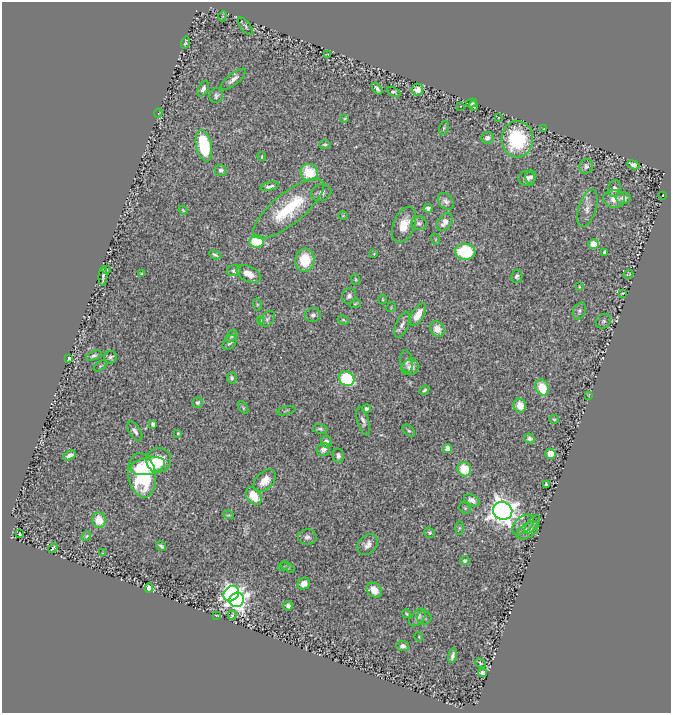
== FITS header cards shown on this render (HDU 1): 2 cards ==
NAXIS1  =                  669
NAXIS2  =                  711

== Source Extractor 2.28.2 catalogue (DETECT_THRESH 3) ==
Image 669 x 711 px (HDU 1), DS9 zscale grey, 1 PNG px = 1 image px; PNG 673 x 715 px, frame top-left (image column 1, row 711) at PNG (2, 2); each listed source drawn as its Kron ellipse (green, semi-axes under 4 px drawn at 4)
Background 0.544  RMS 0.024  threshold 0.0725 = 3 sigma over >= 5 px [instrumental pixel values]
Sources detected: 151; all 151 listed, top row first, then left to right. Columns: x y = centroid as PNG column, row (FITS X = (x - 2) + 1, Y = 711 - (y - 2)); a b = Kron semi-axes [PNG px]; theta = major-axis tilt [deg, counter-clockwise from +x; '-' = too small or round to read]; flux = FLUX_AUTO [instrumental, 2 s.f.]
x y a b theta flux
223 16 5 3 - 1.2
245 26 10 5 -53 2.9
185 43 6 2 72 2.3
328 54 4 2 - 1.1
233 79 15 5 39 9.8
203 89 8 5 63 6.4
377 89 6 3 -53 4.1
417 89 6 6 - 8.5
393 92 7 4 -26 3.2
216 95 7 6 - 4.1
471 103 5 2 - 2.4
461 106 3 2 - 0.99
474 106 5 3 - 3.5
158 113 4 4 - 2
345 118 3 3 - 1.7
498 118 3 3 - 1.3
444 128 7 4 69 2.6
544 129 3 2 - 1.5
487 138 6 5 - 6.7
517 139 18 15 88 140
325 144 5 4 - 2.8
204 146 16 7 -78 100
262 157 4 2 - 1.4
633 165 6 4 -22 6.2
586 166 7 6 - 7
221 170 6 5 - 4.5
309 173 9 8 - 53
531 177 7 5 89 4.6
527 178 8 7 - 8.2
270 186 9 3 14 4.7
614 188 8 6 75 6.9
321 193 10 8 19 7
663 195 2 2 - 1
623 198 7 6 - 8
614 199 11 9 -2 17
446 201 9 7 -50 6.4
428 208 4 4 - 5.5
587 208 19 9 72 14
289 209 44 15 39 110
183 210 4 3 - 1.7
343 216 4 3 - 1.3
445 222 9 6 54 14
419 223 8 7 - 5.6
404 225 19 10 69 28
435 239 6 3 -72 1.8
256 241 7 6 - 71
594 244 5 5 - 32
465 252 10 8 -5 100
605 253 4 4 - 7.9
374 254 4 3 - 1
215 255 6 3 -25 3.1
305 260 11 9 83 51
107 270 3 2 - 1.1
234 270 7 5 6 5
142 274 3 2 - 1.4
248 274 13 7 -25 19
628 274 5 2 - 1.7
103 276 10 2 85 4.9
517 276 6 5 - 5
356 279 5 3 - 1.8
579 287 3 2 - 1.4
622 293 3 2 - 2.3
349 296 8 6 62 6
383 299 5 3 - 1.5
257 304 6 4 -79 2.2
355 304 6 4 17 2
391 307 5 3 - 1.5
579 311 9 6 65 4.5
313 315 8 7 - 5.5
418 315 12 6 60 20
267 319 9 6 50 4.1
261 320 3 3 - 1
343 320 6 3 -25 1.9
603 321 8 6 35 3.2
402 325 14 6 67 7.6
437 329 8 6 -55 19
231 336 7 4 51 3.3
230 343 8 5 48 5.6
94 356 8 4 23 4.1
110 357 6 6 - 4.3
68 358 4 3 - 4.7
406 361 11 6 -82 6.4
100 366 7 4 36 2.6
410 367 9 7 20 11
232 378 6 4 -76 3.6
346 379 8 6 -33 140
542 387 8 6 -68 44
424 390 5 3 - 2.9
589 395 3 2 - 0.86
197 403 5 5 - 3.4
520 406 7 6 - 24
243 408 7 4 -58 2.1
366 409 4 4 - 4.5
286 411 9 3 15 2.2
554 419 5 3 - 2
363 421 15 5 -74 6.8
153 424 4 4 - 7.3
320 429 7 4 -10 3.7
135 431 11 5 -58 6.5
409 431 7 4 -43 3
178 433 3 3 - 2.1
529 438 5 5 - 4.4
326 442 6 5 - 6.2
448 448 4 4 - 16
323 450 7 6 - 9.2
551 454 5 5 - 18
70 455 7 4 29 6.8
338 456 7 5 -80 5.3
159 460 12 12 - 40
148 466 17 8 12 95
464 469 7 6 - 48
142 475 22 13 -80 140
264 481 13 8 45 23
546 484 3 3 - 1.9
254 496 9 6 -53 35
472 500 8 5 -28 8.8
465 508 6 5 - 2.8
503 511 10 9 - 1900
229 515 5 3 - 1.7
99 520 8 6 -72 36
532 524 11 5 52 4.5
523 525 13 7 38 10
459 528 6 4 89 2.6
527 530 12 7 34 13
430 533 5 5 - 3.2
20 534 3 3 - 1.7
86 536 5 4 - 2
307 537 9 7 -6 6.3
368 544 11 8 45 11
161 546 5 3 - 3.4
53 548 5 4 - 2.8
103 553 3 2 - 1.1
465 561 5 4 - 3
283 567 5 3 - 1.7
288 567 8 3 -34 1.6
304 584 6 5 - 13
149 588 4 4 - 27
374 590 8 6 -43 23
231 594 8 7 - 540
237 600 7 7 - 760
288 606 5 4 - 6.4
407 614 5 3 - 2
217 615 4 2 - 1.3
232 615 4 2 - 3.2
418 617 10 6 49 6.8
424 618 7 6 - 3.6
419 637 5 3 - 1.2
403 646 6 5 - 7.4
452 656 7 3 77 5.5
480 663 6 3 -29 1.9
482 673 4 3 - 4.5